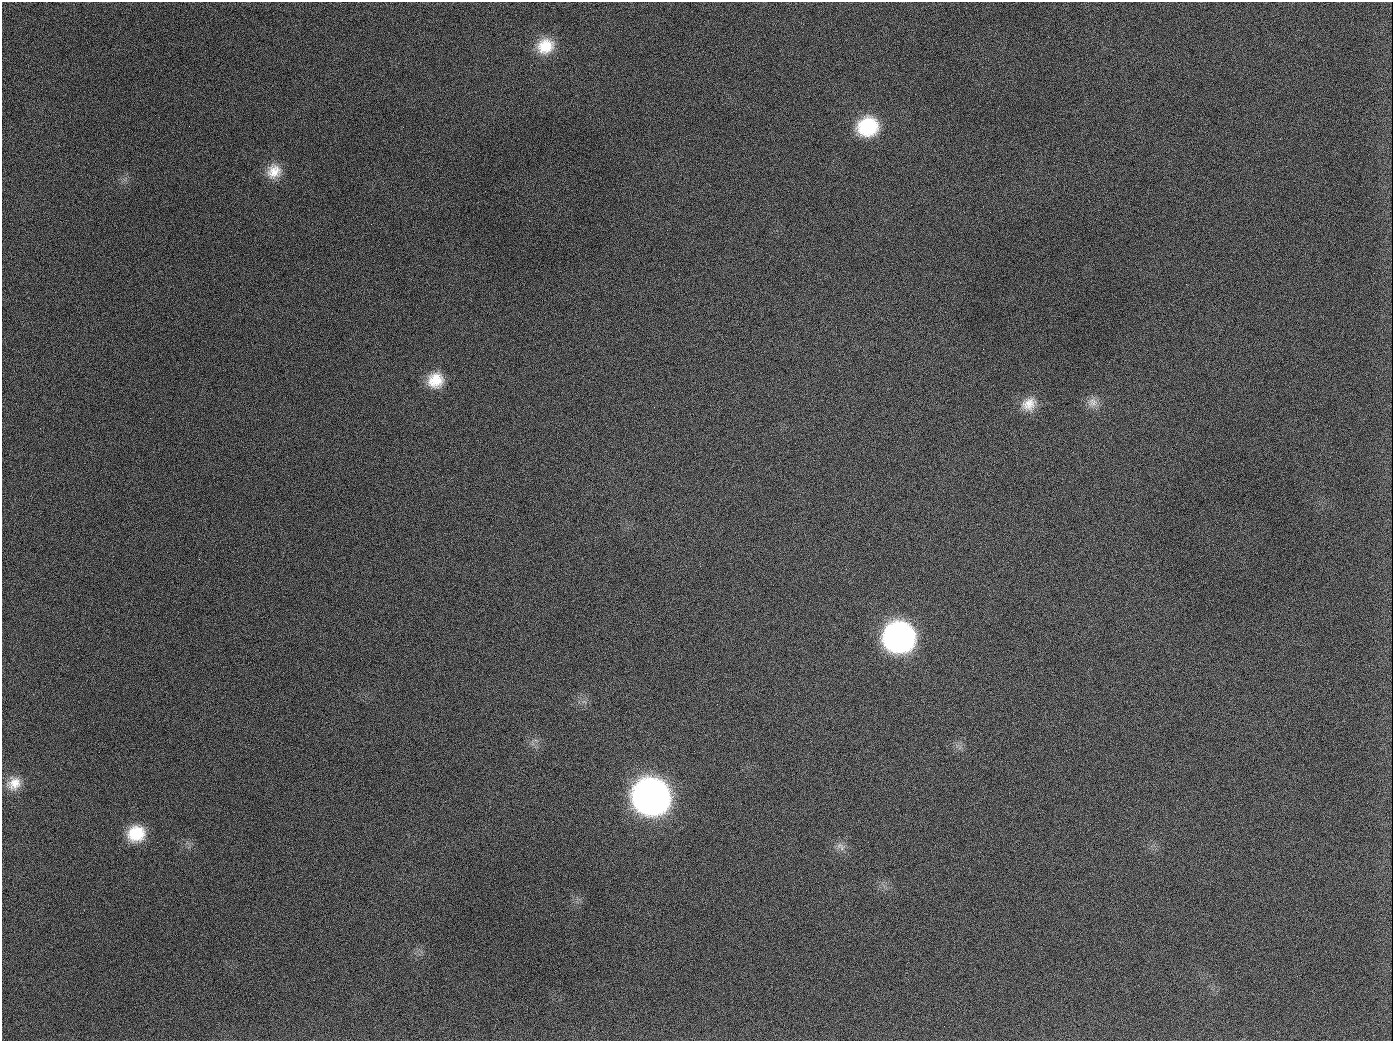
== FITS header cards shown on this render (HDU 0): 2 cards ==
NAXIS1  =                 1391
NAXIS2  =                 1039

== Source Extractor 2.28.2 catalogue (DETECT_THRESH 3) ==
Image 1391 x 1039 px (HDU 0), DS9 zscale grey, 1 PNG px = 1 image px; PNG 1395 x 1043 px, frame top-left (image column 1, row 1039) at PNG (2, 2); no overlay
Background 1600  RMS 72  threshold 215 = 3 sigma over >= 5 px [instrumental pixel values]
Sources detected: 14; all 14 listed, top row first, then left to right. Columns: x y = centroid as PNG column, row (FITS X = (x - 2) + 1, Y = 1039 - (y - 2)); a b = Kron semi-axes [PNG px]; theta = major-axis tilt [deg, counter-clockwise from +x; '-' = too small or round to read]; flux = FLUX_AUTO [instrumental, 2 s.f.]
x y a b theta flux
545 46 21 19 29 1.4e+05
189 126 2 2 - 5.7e+03
868 127 22 19 18 3.0e+05
274 171 19 18 - 9.1e+04
435 380 19 18 - 1.2e+05
1093 402 14 13 - 4.5e+04
1029 404 20 16 35 8.0e+04
654 407 3 2 - 3.7e+03
899 637 21 20 - 2.2e+06
14 783 18 16 46 7.7e+04
652 797 22 21 - 5.0e+06
136 833 19 17 19 1.7e+05
840 845 11 8 35 2.6e+04
944 1026 3 2 - 4.1e+03